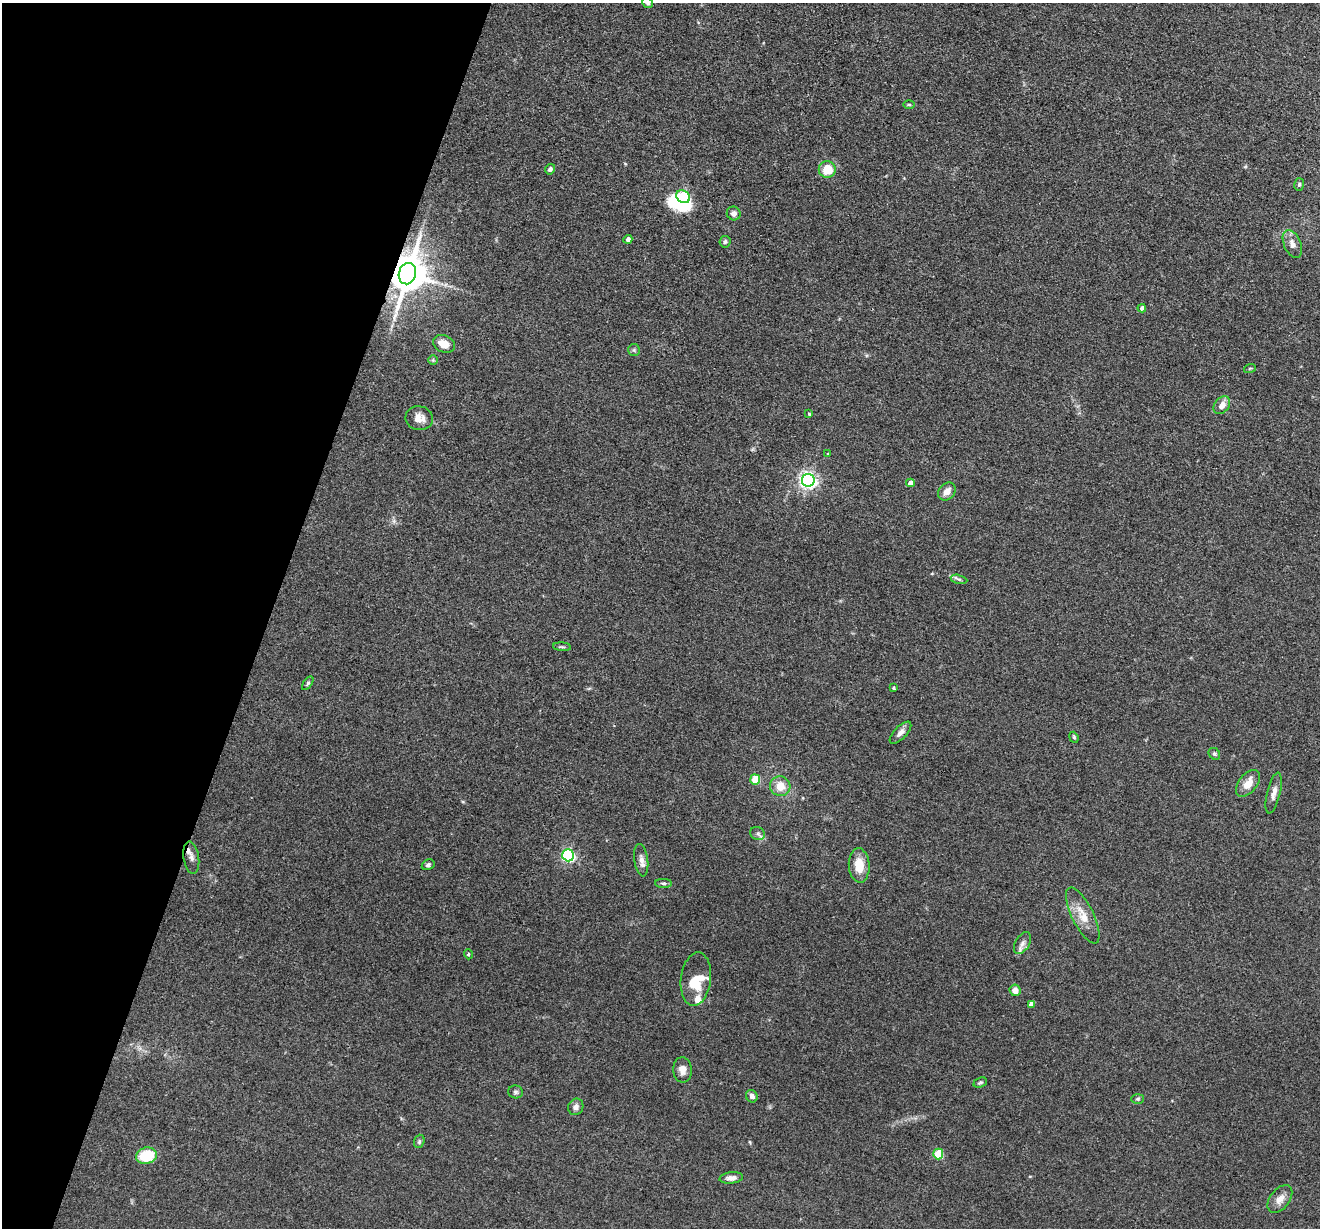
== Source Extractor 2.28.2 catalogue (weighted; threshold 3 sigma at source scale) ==
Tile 9 of 4 x 4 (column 1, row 3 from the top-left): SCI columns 2-1319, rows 1357-2582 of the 5276 x 5292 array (HDU 1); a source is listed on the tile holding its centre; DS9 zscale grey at full resolution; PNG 1322 x 1230 px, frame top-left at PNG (2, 3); each listed source drawn as its Kron ellipse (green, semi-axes under 4 px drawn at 4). Shown black and unused: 20% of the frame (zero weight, under 3 of 4 exposures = <1% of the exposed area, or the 3 px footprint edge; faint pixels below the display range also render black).
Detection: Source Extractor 2.28.2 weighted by HDU 2 'WHT'; one run over the whole footprint, this tile lists its part. Background 0.0803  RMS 0.0062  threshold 0.028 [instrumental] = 3 sigma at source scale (4.5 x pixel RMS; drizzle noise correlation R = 1.50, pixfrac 1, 0.05/0.05 arcsec/px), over >= 5 px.
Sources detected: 62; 1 inside a brighter object's white glare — neither listed nor drawn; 3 inside a brighter listed object's ellipse — not listed separately; the other 58 listed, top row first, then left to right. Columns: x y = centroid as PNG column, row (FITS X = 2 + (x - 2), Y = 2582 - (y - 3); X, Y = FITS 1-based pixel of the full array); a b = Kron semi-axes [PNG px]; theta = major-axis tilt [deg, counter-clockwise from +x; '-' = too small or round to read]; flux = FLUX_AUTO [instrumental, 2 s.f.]
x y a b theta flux
648 3 6 5 - 1.1
909 104 6 4 0 0.81
550 169 5 5 - 1.7
827 169 8 8 - 13
1299 185 6 5 - 1.1
683 197 7 6 - 40
734 213 7 6 - 2.6
628 239 4 4 - 2.7
725 242 6 5 - 1.3
1292 244 14 8 -67 4.3
407 274 11 8 72 1800
1142 308 4 4 - 2.2
444 344 11 8 -24 7.9
634 350 6 6 - 1.1
433 360 5 5 - 0.77
1250 368 6 3 19 0.6
1222 405 10 7 50 4.6
809 414 3 3 - 0.59
419 418 14 12 -9 5.5
828 454 4 3 - 0.57
808 480 6 6 - 220
910 483 4 4 - 4.4
947 492 10 7 46 4.7
959 579 8 3 -12 1.2
562 647 9 3 -4 0.97
308 683 8 4 54 1.1
894 688 3 3 - 0.82
900 733 14 6 46 3.1
1074 737 6 4 -68 0.87
1214 754 6 5 - 1.1
755 779 5 5 - 17
1248 783 16 9 51 7.1
780 786 10 10 - 8.6
1274 793 21 6 76 4.1
758 834 8 6 -19 1.5
568 855 6 5 - 100
191 858 16 7 -81 3.4
641 860 16 7 -82 3.6
428 865 7 5 27 1.4
859 865 17 10 -86 12
663 883 8 4 -2 1.3
1083 915 31 11 -64 10
1022 943 12 7 60 3.1
468 954 5 3 - 0.56
696 979 27 15 83 14
1015 990 6 5 - 4.8
1031 1004 4 4 - 3
682 1070 13 9 -87 4.3
980 1083 7 5 24 1.1
515 1092 7 6 - 1.5
752 1096 6 5 - 2.6
1138 1099 6 5 - 1
576 1107 8 7 - 2.6
419 1141 7 5 71 1
938 1154 5 5 - 24
146 1156 10 8 13 22
731 1178 12 5 6 3.3
1280 1199 16 9 53 5.1
Overlapping masked pixels (flux is a lower limit): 1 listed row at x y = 407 274
Isophote crosses this tile's border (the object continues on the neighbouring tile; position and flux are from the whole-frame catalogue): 1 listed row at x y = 648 3